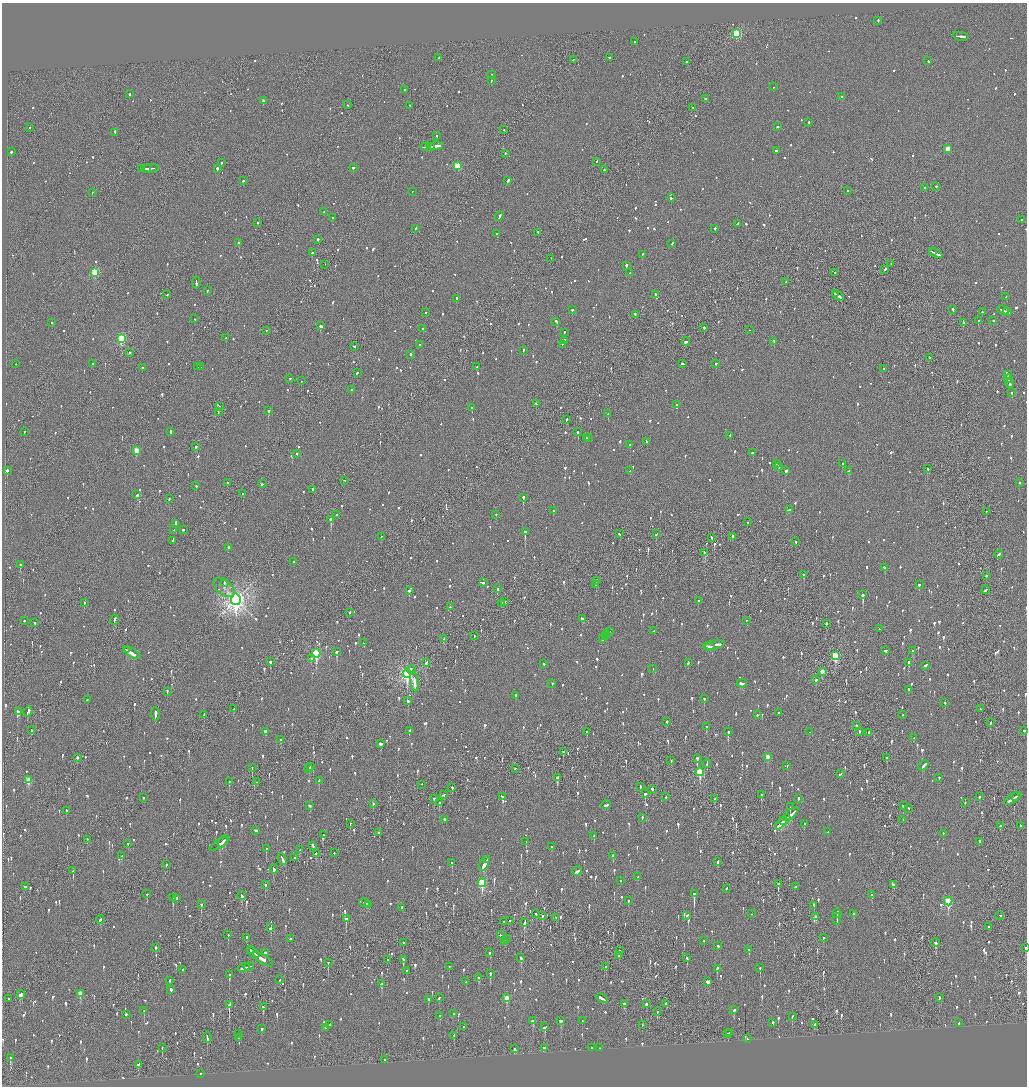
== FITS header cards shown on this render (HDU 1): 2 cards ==
NAXIS1  =                 2050
NAXIS2  =                 2168

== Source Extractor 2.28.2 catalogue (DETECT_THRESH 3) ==
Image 2050 x 2168 px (HDU 1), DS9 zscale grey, zoomed out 1/2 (1 PNG px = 2 x 2 image px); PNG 1029 x 1088 px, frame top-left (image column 2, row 2168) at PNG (2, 3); each listed source drawn as its Kron ellipse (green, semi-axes under 4 px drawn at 4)
Background -0.089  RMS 0.065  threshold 0.196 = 3 sigma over >= 5 px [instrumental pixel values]
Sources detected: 1725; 33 cannot appear on this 1/2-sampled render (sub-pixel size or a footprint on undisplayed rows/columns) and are neither listed nor drawn; of the other 1692, the 500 brightest by FLUX_AUTO listed and drawn (1192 fainter detections omitted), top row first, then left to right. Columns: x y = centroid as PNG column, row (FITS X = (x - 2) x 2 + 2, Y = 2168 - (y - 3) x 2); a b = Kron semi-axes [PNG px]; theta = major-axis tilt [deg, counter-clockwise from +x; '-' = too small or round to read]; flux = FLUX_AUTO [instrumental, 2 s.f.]
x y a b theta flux
878 21 2 2 - 94
737 34 3 3 - 1300
961 37 8 2 -8 630
635 42 2 2 - 210
438 58 4 2 - 300
609 58 2 2 - 280
573 60 2 2 - 110
928 61 3 2 - 78
687 62 3 2 - 680
491 75 2 2 - 110
491 81 2 2 - 120
773 87 2 2 - 190
405 90 2 2 - 290
129 94 2 2 - 390
842 97 2 2 - 120
705 99 2 2 - 210
263 101 2 2 - 300
347 105 2 2 - 94
410 106 2 2 - 86
693 108 2 1 - 130
808 123 2 2 - 170
778 127 2 2 - 380
29 128 2 2 - 150
504 130 2 2 - 86
115 133 4 2 - 190
437 136 2 2 - 78
436 146 7 2 6 480
426 147 5 1 - 310
431 147 4 1 - 410
948 149 3 3 - 260
776 151 2 2 - 86
11 152 2 2 - 820
505 154 2 2 - 180
596 162 2 1 - 180
221 163 2 2 - 86
458 166 3 3 - 640
353 168 2 2 - 180
142 169 4 2 - 160
146 169 3 1 - 120
151 169 9 2 5 360
217 169 2 2 - 520
604 170 2 2 - 270
243 181 2 2 - 260
508 181 4 2 - 180
936 187 2 2 - 100
924 188 2 2 - 82
847 191 2 2 - 86
412 192 2 2 - 89
92 193 2 1 - 95
671 198 2 2 - 290
324 212 2 2 - 100
499 217 5 2 - 160
333 218 2 2 - 160
1021 220 2 2 - 85
258 223 2 2 - 200
737 224 4 2 - 140
416 229 2 2 - 82
715 229 2 2 - 85
538 233 3 2 - 110
497 234 3 2 - 110
318 240 2 2 - 430
239 243 2 2 - 980
672 244 3 2 - 90
932 252 3 1 - 170
312 253 2 2 - 370
936 254 7 2 -26 340
642 255 3 2 - 99
551 259 2 1 - 79
891 264 2 1 - 120
325 265 2 1 - 220
626 266 2 2 - 890
885 270 4 2 - 190
95 273 3 3 - 860
630 273 2 2 - 76
834 273 2 2 - 93
786 282 2 2 - 170
196 283 6 2 -85 220
207 291 2 2 - 80
835 294 3 1 - 130
167 295 2 2 - 88
655 295 2 2 - 79
838 296 6 2 -32 370
1006 297 2 2 - 110
456 299 2 2 - 330
572 310 2 2 - 240
953 310 4 2 - 140
1003 310 6 2 -22 280
982 312 2 2 - 140
1007 312 4 2 - 210
426 313 2 2 - 85
635 315 4 2 - 180
195 319 2 1 - 160
978 321 2 2 - 150
993 321 2 2 - 100
556 322 3 2 - 88
52 323 2 2 - 150
963 323 2 2 - 480
320 326 2 2 - 2700
704 328 2 2 - 150
423 329 2 2 - 78
749 330 2 1 - 300
266 331 2 2 - 80
564 333 2 2 - 250
226 338 2 2 - 78
121 339 3 3 - 1200
564 341 2 2 - 120
686 342 4 2 - 140
774 342 3 2 - 99
420 345 2 2 - 120
562 345 2 1 - 220
355 347 2 2 - 180
523 351 3 2 - 86
129 353 2 2 - 93
410 355 2 2 - 220
929 358 2 1 - 76
15 364 2 2 - 76
93 364 3 2 - 140
683 364 2 2 - 240
716 364 2 2 - 180
197 367 2 2 - 83
201 367 2 1 - 95
477 367 2 2 - 150
142 368 2 2 - 130
883 369 2 1 - 170
357 373 3 2 - 140
1007 375 4 2 - 310
290 379 2 2 - 84
1008 379 4 2 - 270
301 381 2 1 - 85
1010 384 4 2 - 190
351 390 2 2 - 77
1012 393 2 2 - 100
536 404 2 2 - 76
676 405 2 2 - 160
219 407 2 2 - 100
472 408 2 2 - 200
268 411 2 2 - 760
218 412 3 1 - 100
608 414 2 2 - 120
566 420 2 2 - 97
24 432 2 2 - 85
170 432 4 2 - 160
578 432 2 2 - 390
730 436 3 2 - 160
586 438 2 1 - 80
588 438 2 2 - 98
647 442 3 2 - 81
630 445 2 2 - 140
196 447 3 2 - 110
136 451 3 3 - 310
753 453 3 2 - 140
297 454 2 2 - 140
776 464 2 2 - 83
842 464 2 2 - 81
779 467 3 2 - 130
928 469 2 2 - 97
7 471 2 2 - 420
630 471 2 2 - 200
786 471 2 2 - 490
849 471 2 2 - 98
345 481 2 1 - 83
227 483 2 2 - 94
1019 483 2 2 - 91
262 484 2 2 - 110
196 486 2 2 - 86
313 490 2 2 - 300
243 494 2 2 - 94
137 495 3 2 - 190
523 498 2 2 - 610
169 499 2 2 - 95
789 510 3 2 - 200
553 511 2 2 - 110
986 512 2 1 - 130
337 515 2 2 - 350
496 515 2 2 - 80
331 520 2 2 - 1700
747 522 2 2 - 83
176 524 4 2 - 230
174 530 2 2 - 100
183 530 2 2 - 77
525 532 2 2 - 900
619 534 2 2 - 230
656 534 3 2 - 76
381 537 3 2 - 82
733 537 3 1 - 110
711 538 3 2 - 100
173 541 3 2 - 130
796 542 2 2 - 170
228 548 2 2 - 290
705 553 3 2 - 110
999 555 5 2 - 180
294 562 2 2 - 97
20 565 2 2 - 220
885 568 3 2 - 140
804 575 2 2 - 110
986 576 2 1 - 220
596 581 2 2 - 180
224 583 3 2 - 100
483 583 2 2 - 98
596 585 2 2 - 230
919 585 2 2 - 250
224 588 12 7 -40 79
497 589 2 2 - 370
986 590 4 2 - 190
409 591 2 2 - 340
863 595 3 2 - 2300
236 600 6 5 - 9000
698 601 3 2 - 110
504 602 3 2 - 180
84 603 2 2 - 130
501 604 4 2 - 170
450 607 2 2 - 92
349 613 2 2 - 130
582 619 3 2 - 180
114 620 5 2 - 200
24 621 2 2 - 190
746 621 2 1 - 85
35 623 2 2 - 380
826 624 2 2 - 220
879 629 3 2 - 76
654 631 2 2 - 89
609 633 5 2 - 180
607 635 2 1 - 90
474 636 2 2 - 100
605 637 4 2 - 210
444 639 4 2 - 120
603 639 2 2 - 110
363 643 2 1 - 160
715 645 10 2 13 490
709 647 6 2 -2 260
126 650 2 2 - 160
885 651 4 2 - 86
913 651 3 2 - 210
337 652 3 2 - 550
132 654 9 2 -31 410
316 654 4 3 - 1300
835 656 4 3 - 950
311 659 2 2 - 77
270 662 2 2 - 210
426 663 4 2 - 170
688 663 3 2 - 81
908 663 4 2 - 990
544 664 2 2 - 130
925 666 3 2 - 270
653 669 2 2 - 77
411 670 4 2 - 160
822 672 3 2 - 140
407 674 4 3 - 3800
816 680 3 2 - 83
414 682 10 2 -82 430
552 684 2 2 - 220
742 684 5 2 - 140
908 690 2 2 - 260
167 692 3 2 - 170
515 696 2 2 - 130
704 699 2 2 - 230
87 700 2 2 - 140
408 701 2 2 - 190
945 703 2 2 - 110
234 709 2 2 - 130
980 709 2 2 - 140
18 712 4 3 - 360
28 712 5 2 - 170
778 713 2 2 - 76
155 714 7 2 -89 240
204 715 3 2 - 130
757 715 2 2 - 82
903 715 2 1 - 96
667 722 2 2 - 88
990 723 2 2 - 120
856 726 2 2 - 360
707 727 3 2 - 150
31 730 3 1 - 270
409 731 3 2 - 89
1024 731 2 2 - 580
265 732 2 2 - 2400
587 732 2 2 - 120
728 732 2 2 - 300
809 732 2 1 - 200
859 732 3 1 - 110
869 733 2 2 - 90
914 738 2 2 - 77
280 740 2 2 - 80
381 744 3 2 - 340
563 752 2 2 - 660
768 757 3 2 - 150
77 758 2 2 - 200
887 758 3 2 - 390
697 759 3 2 - 300
671 761 2 1 - 85
707 764 4 2 - 180
787 766 2 2 - 190
923 766 6 2 45 170
310 767 2 2 - 120
252 768 2 2 - 92
309 769 3 2 - 110
515 769 2 1 - 140
700 772 4 3 - 780
840 774 3 2 - 92
557 778 3 2 - 450
939 778 2 2 - 120
28 780 4 3 - 340
319 781 3 2 - 110
229 782 3 2 - 120
257 782 2 1 - 140
422 785 2 1 - 140
640 787 3 2 - 79
452 788 2 2 - 420
652 790 3 2 - 760
645 794 2 2 - 150
443 795 3 2 - 89
761 795 2 2 - 140
502 797 4 2 - 460
666 797 2 2 - 91
979 797 3 2 - 110
1016 797 2 2 - 450
143 798 2 2 - 120
434 799 2 2 - 270
715 799 3 2 - 84
798 799 3 2 - 130
1013 799 10 2 34 680
439 803 3 2 - 290
965 803 2 2 - 86
373 804 2 2 - 140
606 805 5 2 - 130
310 806 3 2 - 88
903 806 3 2 - 130
790 807 2 2 - 180
909 809 2 2 - 130
66 811 3 2 - 95
791 814 9 3 43 410
642 818 2 2 - 170
903 819 2 2 - 140
444 820 2 2 - 210
785 820 6 2 42 310
350 824 2 2 - 80
781 824 7 2 45 390
804 824 2 2 - 170
1000 826 2 2 - 100
1020 826 2 2 - 80
256 831 3 2 - 120
828 832 3 2 - 110
379 833 2 2 - 280
943 834 2 2 - 98
323 835 2 1 - 320
594 836 3 2 - 79
87 840 2 2 - 150
223 842 6 2 61 260
526 842 3 2 - 250
979 842 3 2 - 96
128 844 2 2 - 100
219 844 11 2 30 330
313 846 4 2 - 140
552 847 3 2 - 87
266 849 2 2 - 97
300 850 2 2 - 85
334 853 2 2 - 100
316 854 3 3 - 170
122 856 2 2 - 140
613 856 3 2 - 76
294 858 2 2 - 160
282 859 6 2 -67 260
486 860 2 1 - 130
718 862 3 2 - 280
452 863 3 2 - 83
484 864 8 2 65 530
166 865 2 1 - 140
274 869 4 2 - 370
73 871 2 2 - 1100
577 871 5 2 - 150
638 877 2 2 - 95
621 881 2 2 - 170
482 883 4 3 - 1100
778 884 4 2 - 140
265 885 2 2 - 140
893 885 3 2 - 240
25 887 3 2 - 260
795 887 2 2 - 300
726 889 2 2 - 95
147 894 3 2 - 100
694 894 4 2 - 1300
872 895 3 2 - 89
242 896 4 2 - 230
173 898 3 2 - 600
176 899 2 2 - 250
628 901 2 2 - 130
948 901 4 3 - 1100
365 903 5 2 - 230
201 905 2 2 - 230
369 905 2 2 - 110
814 906 3 1 - 160
402 908 2 2 - 180
536 914 2 2 - 98
751 914 2 1 - 210
837 914 5 2 - 190
854 914 3 2 - 85
543 916 3 2 - 96
687 916 4 2 - 81
1000 916 2 1 - 160
816 917 4 2 - 90
556 918 2 1 - 240
346 919 2 2 - 330
837 919 6 2 89 260
100 920 4 2 - 150
510 921 2 2 - 93
503 922 3 1 - 150
524 923 3 2 - 190
988 927 2 2 - 90
270 928 3 2 - 130
228 935 2 2 - 140
500 935 2 2 - 120
247 938 3 2 - 190
823 938 2 2 - 80
291 939 3 2 - 160
506 939 2 1 - 170
704 941 2 2 - 150
505 942 2 2 - 170
403 943 2 2 - 90
935 943 4 2 - 140
718 946 3 2 - 110
156 948 2 2 - 140
1025 948 2 2 - 110
250 950 3 2 - 290
749 950 2 2 - 83
619 951 2 2 - 290
253 953 7 1 -37 340
265 953 3 2 - 85
490 953 3 2 - 86
618 956 2 2 - 130
521 958 4 2 - 98
687 958 2 2 - 110
263 960 11 2 -31 570
388 960 2 2 - 78
403 960 2 2 - 140
328 963 4 2 - 170
249 967 5 2 - 240
449 967 2 2 - 100
606 967 2 1 - 250
244 968 6 2 16 320
760 968 2 2 - 200
717 969 3 2 - 180
182 970 2 2 - 130
406 971 2 2 - 100
490 974 2 2 - 480
229 975 3 2 - 350
479 978 3 2 - 350
280 980 2 1 - 85
170 981 2 2 - 91
466 982 2 2 - 78
708 982 3 3 - 130
381 984 3 2 - 250
171 990 2 2 - 370
80 994 4 2 - 180
21 995 4 3 - 270
439 998 3 2 - 230
507 998 4 3 - 360
939 998 3 2 - 140
9 999 2 1 - 84
602 999 6 2 -30 970
428 1000 2 2 - 150
624 1004 3 2 - 90
646 1004 3 2 - 84
666 1004 3 2 - 120
229 1005 4 2 - 520
263 1007 4 2 - 130
734 1010 3 2 - 93
144 1011 2 2 - 130
657 1012 3 2 - 89
453 1014 2 2 - 84
126 1015 2 2 - 460
440 1016 2 2 - 210
792 1017 3 2 - 78
533 1021 3 3 - 79
561 1021 4 3 - 160
582 1021 2 2 - 130
773 1023 2 2 - 300
959 1023 2 2 - 100
330 1025 2 2 - 100
642 1025 2 1 - 130
815 1025 3 2 - 91
464 1027 2 2 - 250
545 1027 3 2 - 300
326 1028 2 2 - 82
262 1029 2 2 - 97
729 1033 2 1 - 75
239 1034 2 2 - 86
728 1034 2 2 - 100
454 1036 3 2 - 130
207 1038 5 2 - 230
238 1038 2 2 - 300
747 1039 2 2 - 81
162 1048 2 1 - 150
545 1048 4 2 - 110
591 1048 2 2 - 120
600 1048 2 2 - 78
514 1049 2 2 - 370
10 1058 3 2 - 250
385 1060 3 2 - 200
139 1065 3 2 - 420
201 1074 2 2 - 82
At the frame edge (FLAGS 8, measured only in part): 1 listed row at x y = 1025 948
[1192 fainter detections neither listed nor drawn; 33 sub-pixel or undisplayed-footprint detections neither listed nor drawn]